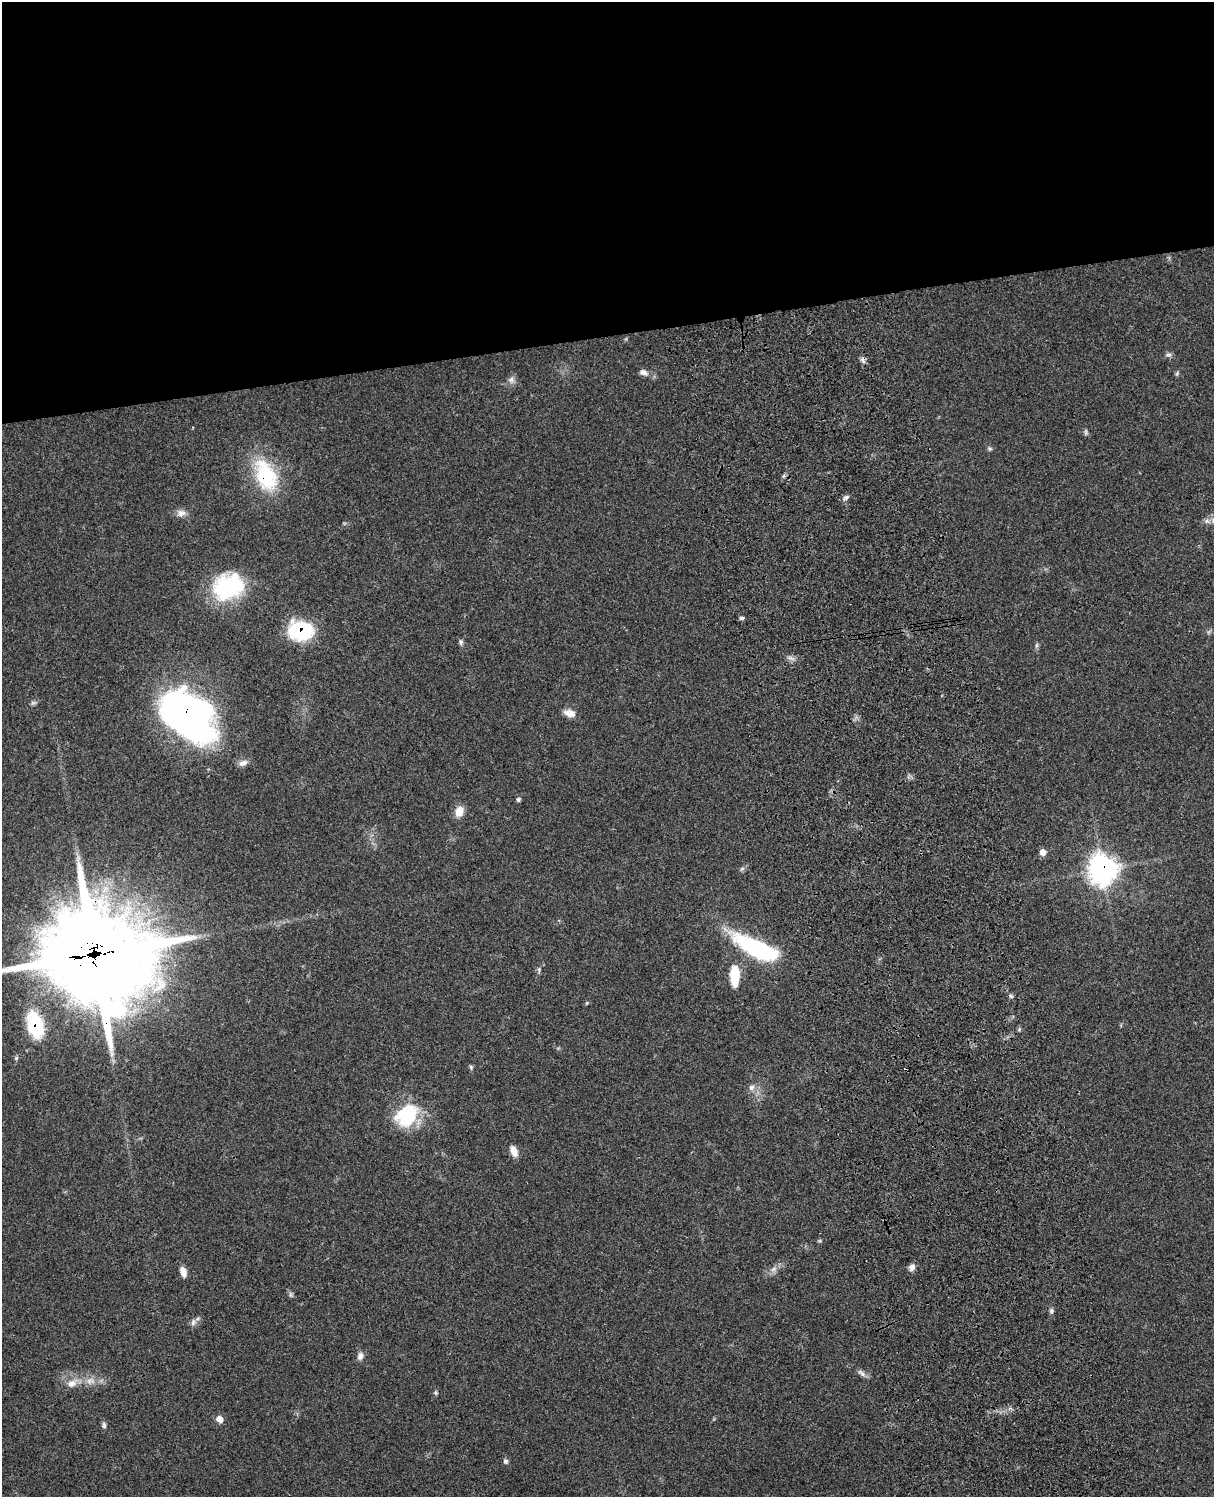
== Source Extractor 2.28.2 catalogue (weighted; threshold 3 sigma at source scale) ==
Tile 2 of 4 x 3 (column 2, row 1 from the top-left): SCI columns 1332-2543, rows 3267-4761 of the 5083 x 4923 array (HDU 1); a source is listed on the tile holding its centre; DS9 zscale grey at full resolution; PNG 1216 x 1499 px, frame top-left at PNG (2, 2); no overlay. Shown black and unused: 22% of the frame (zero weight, under 3 of 4 exposures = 6% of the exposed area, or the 3 px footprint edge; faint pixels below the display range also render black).
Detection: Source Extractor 2.28.2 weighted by HDU 2 'WHT'; one run over the whole footprint, this tile lists its part. Background 0.0952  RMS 0.0063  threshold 0.0283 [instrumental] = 3 sigma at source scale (4.5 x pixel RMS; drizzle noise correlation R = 1.50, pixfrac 1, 0.05/0.05 arcsec/px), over >= 5 px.
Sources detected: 53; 1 cosmic-ray / hot-pixel residue — not listed; the other 52 listed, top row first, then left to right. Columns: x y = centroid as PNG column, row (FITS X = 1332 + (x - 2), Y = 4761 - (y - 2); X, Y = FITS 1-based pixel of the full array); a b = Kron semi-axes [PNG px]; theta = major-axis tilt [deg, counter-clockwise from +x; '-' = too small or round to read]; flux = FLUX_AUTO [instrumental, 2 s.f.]
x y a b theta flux
1168 355 9 6 0 1.7
863 360 10 6 -76 2
643 372 12 8 -19 3.2
1177 373 6 5 - 1
511 380 9 9 - 2.8
1086 432 10 4 -85 1.3
990 449 6 5 - 1.1
265 476 38 22 -66 49
846 498 9 6 41 2
181 513 13 9 3 3.8
1207 521 8 7 - 2.3
228 587 35 27 22 58
742 618 5 4 - 1.5
301 631 19 14 -7 64
461 642 7 5 -90 1.3
1036 645 8 4 81 1.1
790 658 12 4 -9 1.9
33 703 8 6 11 1.3
569 713 12 7 -17 5.5
188 715 56 38 -39 260
243 763 13 7 17 3.3
518 799 6 5 - 1.1
459 811 12 10 68 7.1
1043 852 7 6 - 4.3
742 869 7 4 20 1.1
1102 869 11 11 - 490
757 948 44 13 -26 91
95 955 48 43 -18 5200
539 970 8 5 -90 1.2
735 976 19 8 89 24
587 1003 5 3 - 0.56
35 1024 25 15 -74 41
1019 1029 5 5 - 0.89
471 1067 6 4 -48 0.9
752 1087 9 7 56 2.6
407 1115 28 22 43 38
514 1151 12 7 -66 5.5
820 1241 6 4 -18 0.75
912 1267 9 7 71 3
773 1269 10 6 27 2.9
183 1272 12 7 -74 4.5
291 1295 8 4 -71 1.2
1051 1311 7 6 - 1.6
193 1322 9 7 84 2.3
360 1356 10 7 77 2.9
861 1373 14 6 -36 2.6
90 1381 14 10 13 5.7
72 1383 18 11 25 7.2
436 1393 6 4 -71 0.86
220 1419 8 7 - 4.7
104 1425 8 6 -85 1.5
506 1461 7 6 - 1.5
Overlapping masked pixels (flux is a lower limit): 7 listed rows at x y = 863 360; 265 476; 301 631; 188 715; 1102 869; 95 955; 35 1024
Isophote crosses this tile's border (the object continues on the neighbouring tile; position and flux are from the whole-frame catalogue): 1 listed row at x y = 95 955